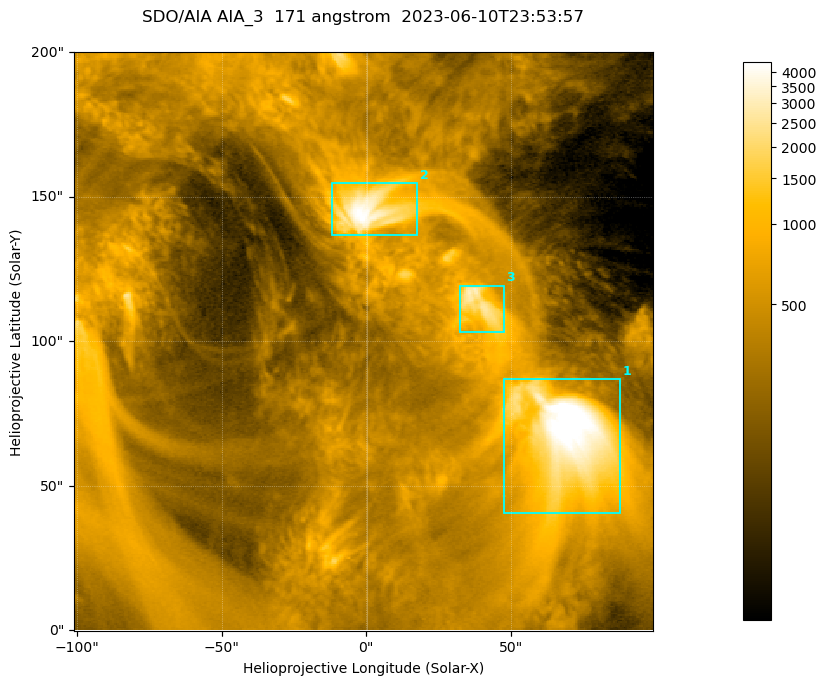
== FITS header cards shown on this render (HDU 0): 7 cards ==
TELESCOP= 'SDO/AIA '           / For AIA: SDO/AIA
INSTRUME= 'AIA_3   '           / For AIA: AIA_ATA1, AIA_ATA2, AIA_ATA3 or AIA_AT
WAVELNTH=                  171 / [angstrom] Wavelength
WAVEUNIT= 'angstrom'           / Wavelength unit: angstrom
DATE-OBS= '2023-06-10T23:53:57.351' / [ISO] Date when observation started; ISO 8
CTYPE1  = 'HPLN-TAN'           / CTYPE1; Typically HPLN
CTYPE2  = 'HPLT-TAN'           / CTYPE2; Typically HPLT

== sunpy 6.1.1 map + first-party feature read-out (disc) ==
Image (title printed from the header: SDO/AIA AIA_3  171 angstrom  2023-06-10T23:53:57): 334 x 334 px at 0.599 arcsec/px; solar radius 945 arcsec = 1577 px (partial field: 1.4% of the solar disc is inside the frame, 100% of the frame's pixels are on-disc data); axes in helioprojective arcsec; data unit not stated in the header (colour bar unlabelled)
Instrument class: DISC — disc imager (sunpy class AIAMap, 171 A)
Bright regions (active regions / flare kernels): reference = the on-disc median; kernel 3 px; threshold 5 sigma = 1105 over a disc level ~354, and >= 1.15x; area >= 111 px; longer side >= 4 px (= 2.4 arcsec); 3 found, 3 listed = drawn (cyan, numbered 1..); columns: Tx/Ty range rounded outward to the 2 arcsec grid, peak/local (2 s.f.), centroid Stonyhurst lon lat
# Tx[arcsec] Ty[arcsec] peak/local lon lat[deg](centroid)
1 46..88 40..88 15 +4 +4
2 -12..18 136..156 13 +0 +9
3 32..48 102..120 8.3 +2 +7